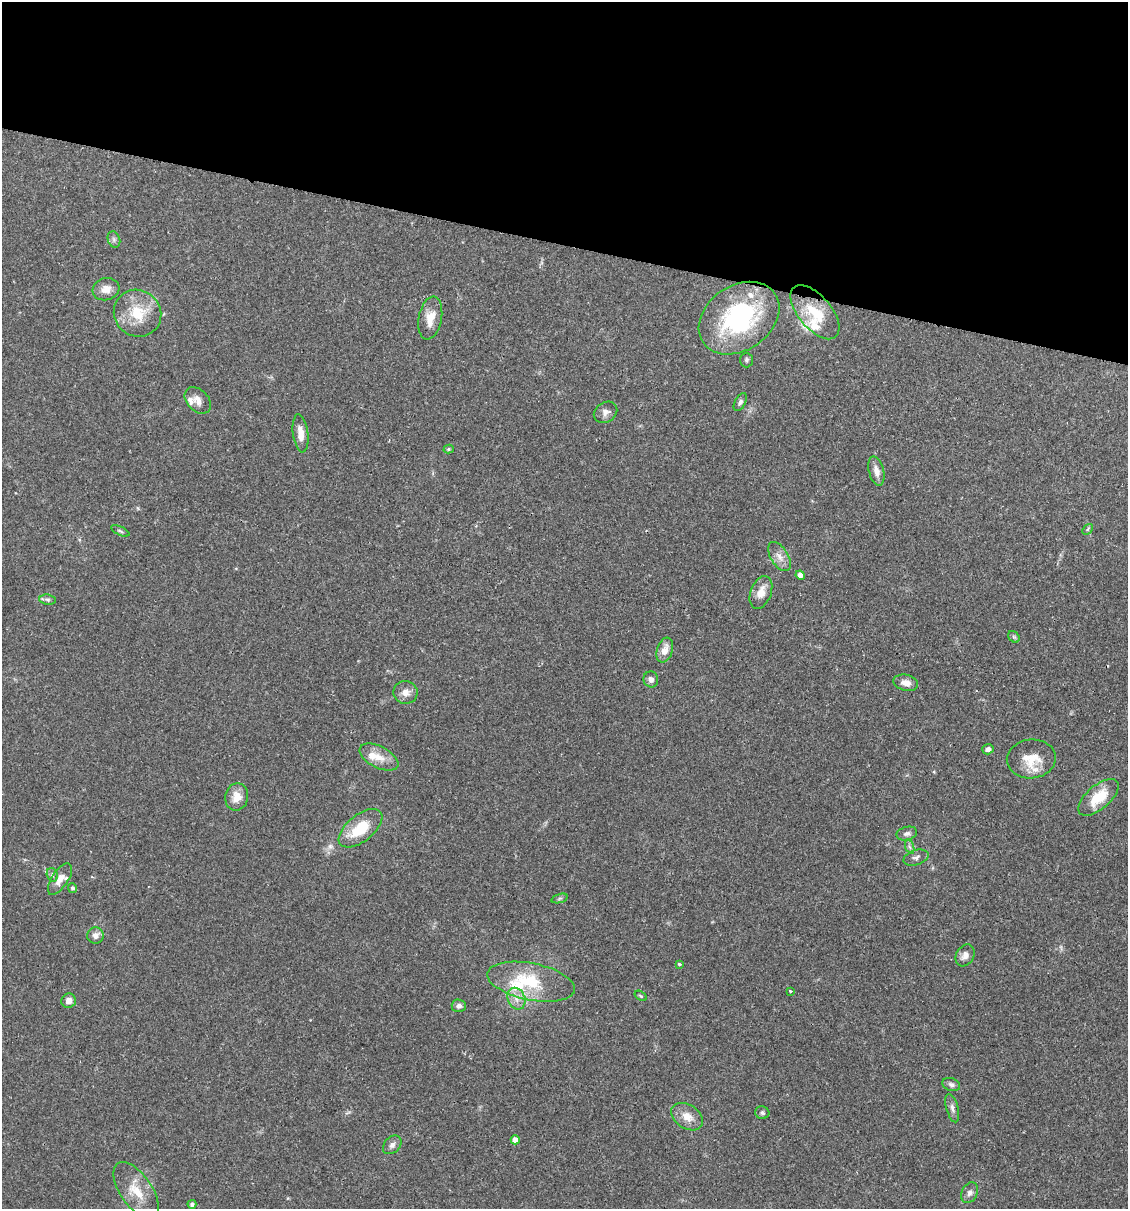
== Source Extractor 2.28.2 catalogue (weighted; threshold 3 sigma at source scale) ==
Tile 2 of 4 x 4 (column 2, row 1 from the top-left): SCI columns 1299-2424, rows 3640-4846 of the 4966 x 4858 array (HDU 1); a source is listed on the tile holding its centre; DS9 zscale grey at full resolution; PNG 1130 x 1211 px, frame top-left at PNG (2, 2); each listed source drawn as its Kron ellipse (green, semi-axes under 4 px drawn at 4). Shown black and unused: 20% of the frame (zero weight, under 2 of 3 exposures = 3% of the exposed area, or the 3 px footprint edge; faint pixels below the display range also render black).
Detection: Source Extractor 2.28.2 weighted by HDU 2 'WHT'; one run over the whole footprint, this tile lists its part. Background 0.0646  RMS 0.005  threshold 0.0225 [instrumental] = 3 sigma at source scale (4.5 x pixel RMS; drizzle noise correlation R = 1.50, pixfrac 1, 0.05/0.05 arcsec/px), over >= 5 px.
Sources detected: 62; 7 inside a brighter listed object's ellipse — not listed separately; the other 55 listed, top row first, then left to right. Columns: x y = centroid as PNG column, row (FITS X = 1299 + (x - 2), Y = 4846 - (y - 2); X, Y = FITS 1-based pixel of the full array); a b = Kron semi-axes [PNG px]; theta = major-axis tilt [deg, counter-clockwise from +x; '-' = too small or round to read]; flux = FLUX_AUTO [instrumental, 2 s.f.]
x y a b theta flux
114 239 8 6 -70 1.3
106 289 13 11 16 4.4
815 312 32 16 -50 17
138 313 24 23 - 16
430 318 22 11 79 7.1
739 318 44 32 35 59
746 360 7 6 - 1.2
198 400 15 10 -46 4.1
740 402 10 5 63 1.4
606 412 12 10 33 2.7
300 433 19 7 -83 5.3
449 449 5 4 - 0.75
876 471 15 7 -75 3.6
1087 529 6 4 47 0.68
120 531 10 3 -25 0.83
779 556 16 8 -58 3.9
800 575 5 4 - 2.7
761 592 17 10 69 5.6
48 600 8 5 -7 1.1
1014 637 6 5 - 0.89
665 650 13 7 72 5.2
651 679 8 7 - 1.9
906 683 12 8 -13 3.7
406 692 12 11 - 3.9
988 749 6 5 - 1.7
379 757 21 11 -27 6.6
1031 759 24 19 7 11
237 797 14 11 78 6.1
1098 797 24 12 41 13
361 828 26 13 39 18
907 833 10 6 13 1.8
910 847 7 4 -70 1.1
916 858 13 7 17 2
52 875 7 5 -70 1.1
60 879 18 8 56 4.5
73 888 5 4 - 0.92
560 898 8 3 19 0.76
95 936 8 8 - 2.5
965 955 11 9 60 3
679 964 3 3 - 1.2
531 982 45 18 -11 27
790 991 3 3 - 1.4
641 996 6 4 -32 0.63
516 999 11 8 -66 3.9
69 1001 7 7 - 2.8
459 1006 7 6 - 1.8
951 1085 9 6 -20 1.5
952 1108 14 6 -75 2
762 1113 7 6 - 1.2
687 1117 17 12 -33 6.2
515 1140 4 4 - 3.7
392 1145 11 7 45 2.2
136 1190 33 15 -55 11
970 1193 11 7 63 2.3
192 1204 4 4 - 1.4